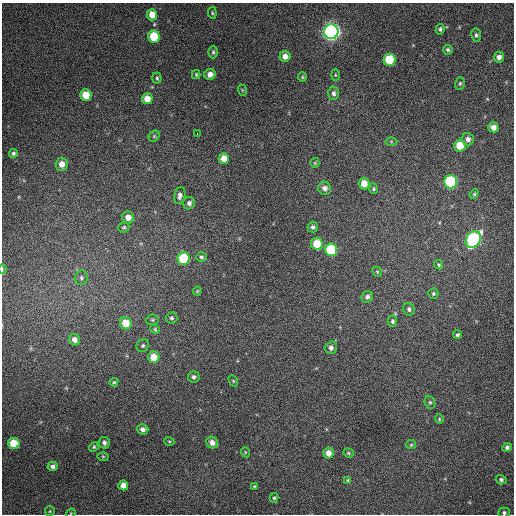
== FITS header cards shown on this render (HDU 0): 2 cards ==
NAXIS1  =                  512 / Axis length
NAXIS2  =                  512 / Axis length

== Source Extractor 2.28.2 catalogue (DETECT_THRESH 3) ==
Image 512 x 512 px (HDU 0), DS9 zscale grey, 1 PNG px = 1 image px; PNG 516 x 516 px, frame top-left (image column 1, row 512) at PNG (2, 3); each listed source drawn as its Kron ellipse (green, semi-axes under 4 px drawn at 4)
Background 163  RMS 12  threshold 37.3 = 3 sigma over >= 5 px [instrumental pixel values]
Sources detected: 90; all 90 listed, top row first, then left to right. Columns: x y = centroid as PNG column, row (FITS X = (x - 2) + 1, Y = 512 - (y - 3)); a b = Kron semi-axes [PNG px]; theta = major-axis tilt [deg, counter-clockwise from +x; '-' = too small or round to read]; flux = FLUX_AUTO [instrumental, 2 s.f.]
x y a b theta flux
212 13 6 4 -82 1100
152 15 6 5 - 8900
440 29 5 4 - 1600
331 32 7 7 - 380000
476 35 7 5 -81 1700
154 37 6 6 - 31000
448 50 5 4 - 1400
213 52 6 4 90 1500
285 56 5 5 - 5000
499 57 5 5 - 4200
389 60 6 6 - 30000
210 74 5 5 - 5200
196 75 4 3 - 900
335 75 5 4 - 850
302 77 4 4 - 920
157 78 5 4 - 1400
460 83 6 5 - 1400
242 90 6 3 -72 750
334 93 7 5 87 2700
86 95 6 5 - 16000
147 99 5 5 - 9600
493 127 5 5 - 5700
197 133 3 2 - 5400
154 136 6 5 - 1200
468 139 6 6 - 3800
391 141 6 4 0 940
460 146 6 5 - 18000
13 153 4 4 - 1600
224 158 5 5 - 8100
315 163 5 4 - 940
62 164 6 6 - 6600
451 182 7 6 - 79000
364 184 6 5 - 10000
325 188 6 6 - 3800
374 189 5 4 - 1300
474 194 5 4 - 1100
180 196 9 5 79 3500
189 203 6 6 - 2500
128 217 6 6 - 5800
124 227 6 5 - 1400
313 227 5 5 - 2000
473 239 9 7 56 140000
317 244 6 6 - 18000
331 250 6 6 - 49000
201 257 5 5 - 1600
183 258 6 6 - 41000
439 265 5 4 - 1200
2 269 5 3 - 790
377 272 5 4 - 1100
81 278 7 6 - 2300
197 291 4 4 - 800
433 294 5 5 - 1200
367 297 6 5 - 3100
409 309 6 5 - 2100
171 318 6 5 - 1800
152 320 6 5 - 1400
392 321 5 5 - 1700
126 323 6 6 - 16000
155 329 5 4 - 930
457 335 4 4 - 1500
74 340 6 5 - 4700
143 345 7 6 - 1600
331 348 6 5 - 3200
154 357 6 5 - 11000
194 377 6 5 - 2000
233 381 6 4 -60 890
114 382 4 4 - 1000
430 402 6 5 - 1300
439 419 4 4 - 840
143 429 6 5 - 3700
169 441 5 3 - 790
14 443 6 5 - 19000
104 443 6 5 - 2600
212 443 6 5 - 5600
411 445 5 4 - 970
94 447 5 4 - 1100
507 447 5 4 - 2000
245 452 5 3 - 690
329 453 5 5 - 7400
348 453 5 4 - 1100
103 457 6 4 -1 850
53 466 5 4 - 2700
348 480 4 4 - 1000
501 480 5 4 - 1900
123 485 5 5 - 6000
254 486 3 3 - 730
274 498 5 4 - 1200
50 511 5 4 - 990
71 513 5 4 - 720
504 513 5 5 - 1600
At the frame edge (FLAGS 8, measured only in part): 3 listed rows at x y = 2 269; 71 513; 504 513